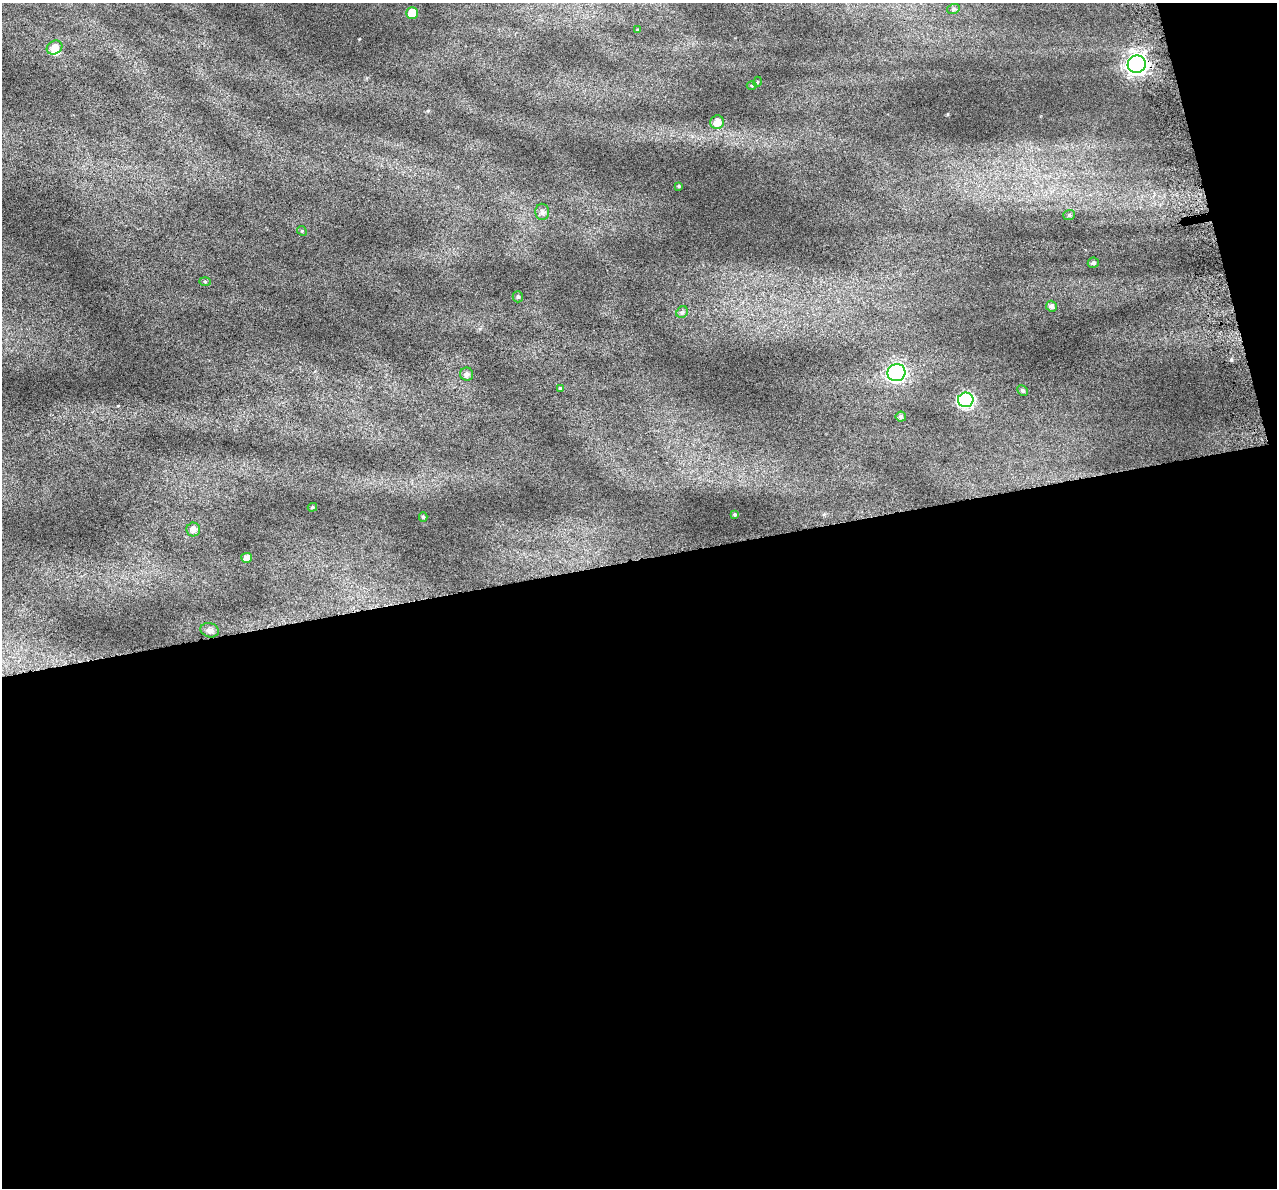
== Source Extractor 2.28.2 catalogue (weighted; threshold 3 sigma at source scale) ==
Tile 16 of 4 x 4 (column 4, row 4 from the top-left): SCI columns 3862-5136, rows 112-1297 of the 5172 x 4917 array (HDU 1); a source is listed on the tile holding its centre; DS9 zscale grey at full resolution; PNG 1279 x 1190 px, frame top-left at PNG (2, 3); each listed source drawn as its Kron ellipse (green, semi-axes under 4 px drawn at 4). Shown black and unused: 55% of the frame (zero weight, under 4 of 7 exposures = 2% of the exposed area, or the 3 px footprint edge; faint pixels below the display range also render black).
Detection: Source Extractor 2.28.2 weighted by HDU 2 'WHT'; one run over the whole footprint, this tile lists its part. Background 0.0718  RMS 0.046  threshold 0.19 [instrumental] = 3 sigma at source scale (4.09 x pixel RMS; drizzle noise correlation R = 1.36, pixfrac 0.8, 0.0396/0.0396 arcsec/px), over >= 5 px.
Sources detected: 30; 1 inside a brighter listed object's ellipse — not listed separately; the other 29 listed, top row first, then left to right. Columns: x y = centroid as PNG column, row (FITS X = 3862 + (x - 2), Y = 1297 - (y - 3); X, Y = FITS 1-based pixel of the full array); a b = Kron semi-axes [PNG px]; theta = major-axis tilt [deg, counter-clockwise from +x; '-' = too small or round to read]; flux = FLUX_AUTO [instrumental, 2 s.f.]
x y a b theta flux
953 9 6 5 - 8.2
412 13 6 6 - 53
638 30 3 3 - 4.3
54 48 8 6 30 37
1137 64 9 8 - 2300
757 82 5 3 - 3.6
752 85 5 3 - 4.7
717 122 7 6 - 34
679 186 4 3 - 4.7
542 212 8 7 - 16
1069 215 6 5 - 8.5
302 231 5 4 - 4.7
1093 263 5 5 - 12
205 282 6 4 -2 5.1
518 297 5 5 - 7.9
1051 306 5 5 - 14
682 312 6 5 - 8.3
896 373 9 8 - 920
467 374 6 6 - 16
560 388 4 4 - 3.5
1023 391 6 4 -44 9.8
966 400 8 7 - 640
901 417 5 5 - 12
312 507 5 4 - 4.5
735 514 3 3 - 5.6
423 517 5 4 - 6.7
193 529 7 7 - 20
247 558 5 5 - 26
210 630 9 7 -14 22
Overlapping masked pixels (flux is a lower limit): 1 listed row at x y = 1137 64
Unlisted compact peaks at least as high as the median listed source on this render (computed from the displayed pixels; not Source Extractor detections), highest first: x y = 1231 360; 948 114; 359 39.